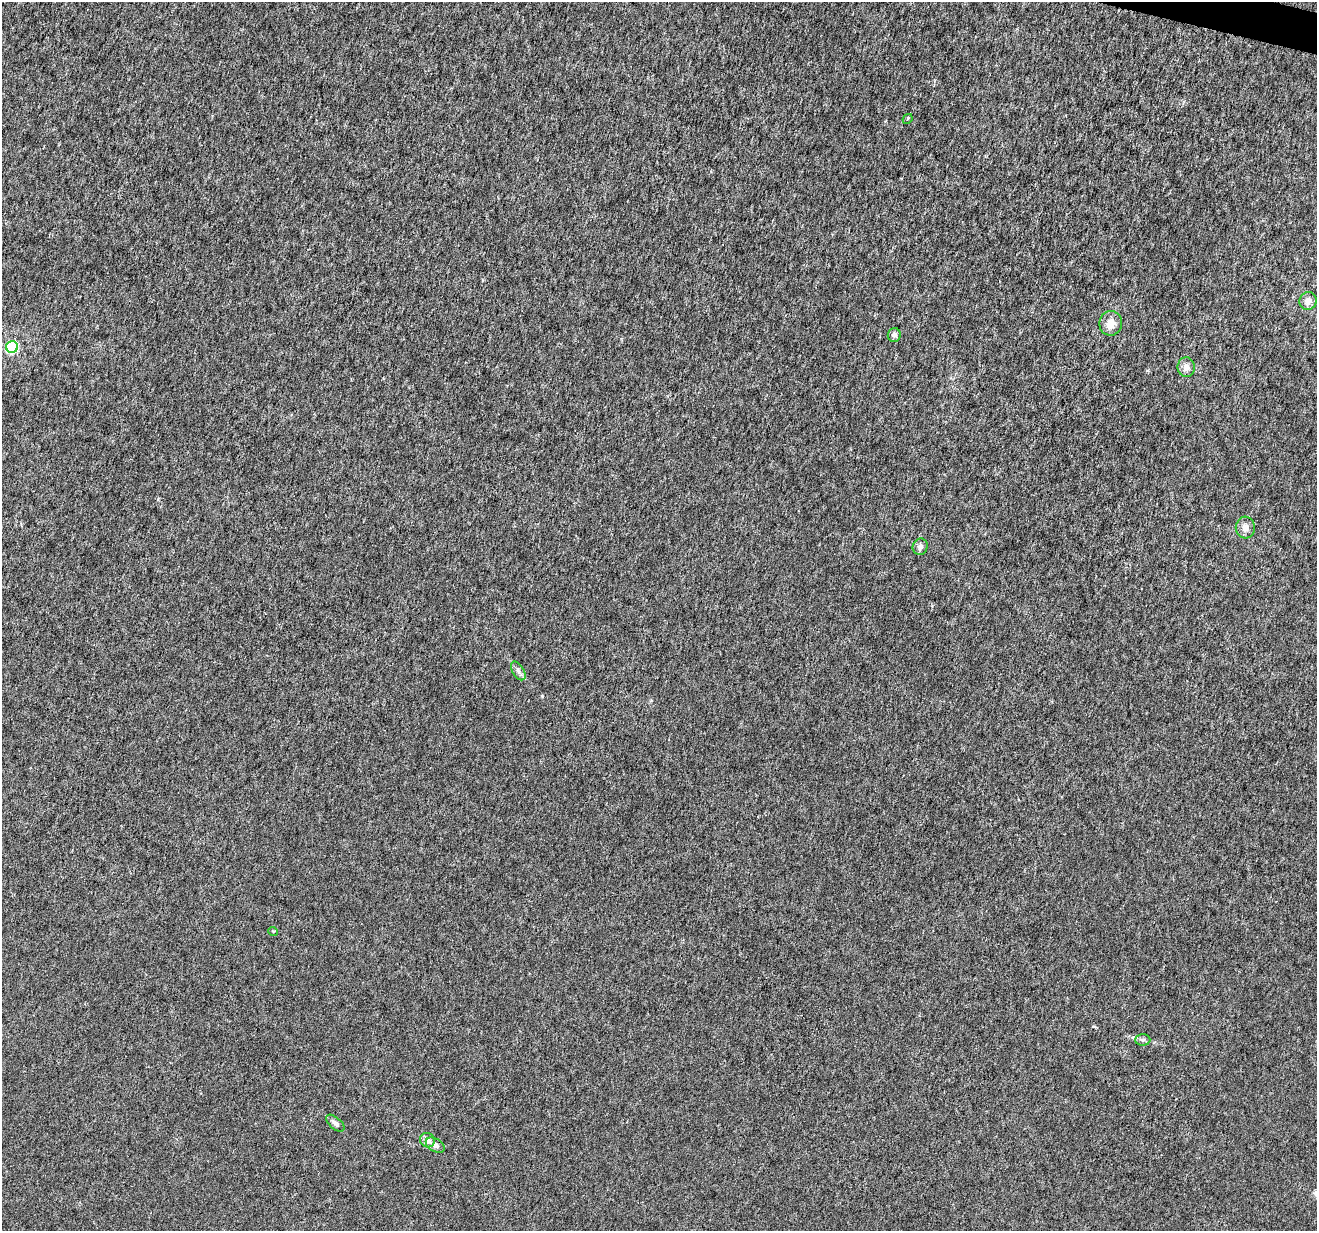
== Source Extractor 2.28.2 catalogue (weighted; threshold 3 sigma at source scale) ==
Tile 10 of 4 x 4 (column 2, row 3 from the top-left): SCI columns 1326-2640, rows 1511-2739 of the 5271 x 5418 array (HDU 1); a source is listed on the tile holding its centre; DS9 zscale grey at full resolution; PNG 1319 x 1233 px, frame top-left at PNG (2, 2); each listed source drawn as its Kron ellipse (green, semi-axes under 4 px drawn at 4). Shown black and unused: <1% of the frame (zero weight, under 4 of 8 exposures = <1% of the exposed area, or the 3 px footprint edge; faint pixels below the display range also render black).
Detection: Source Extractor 2.28.2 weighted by HDU 2 'WHT'; one run over the whole footprint, this tile lists its part. Background -1.52e-05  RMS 7.5e-04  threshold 0.00307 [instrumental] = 3 sigma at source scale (4.09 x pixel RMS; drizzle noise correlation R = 1.36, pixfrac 0.8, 0.0396/0.0396 arcsec/px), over >= 5 px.
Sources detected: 14; all 14 listed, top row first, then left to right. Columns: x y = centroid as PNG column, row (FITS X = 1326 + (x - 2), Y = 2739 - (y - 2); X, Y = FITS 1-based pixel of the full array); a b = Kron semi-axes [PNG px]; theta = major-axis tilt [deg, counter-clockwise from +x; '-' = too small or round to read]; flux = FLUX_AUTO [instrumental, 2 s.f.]
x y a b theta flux
908 119 5 3 - 0.074
1308 301 9 8 - 0.45
1111 323 12 11 - 0.7
894 335 7 6 - 0.2
12 347 6 6 - 9.5
1186 367 10 8 -88 0.45
1245 528 11 9 87 0.47
920 547 8 7 - 0.3
518 671 10 5 -59 0.24
273 931 5 3 - 0.057
1143 1040 7 6 - 0.19
335 1123 11 5 -41 0.22
427 1140 7 7 - 0.46
435 1145 10 6 -31 0.31
Unlisted compact peaks at least as high as the median listed source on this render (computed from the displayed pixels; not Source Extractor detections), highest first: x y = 542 696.